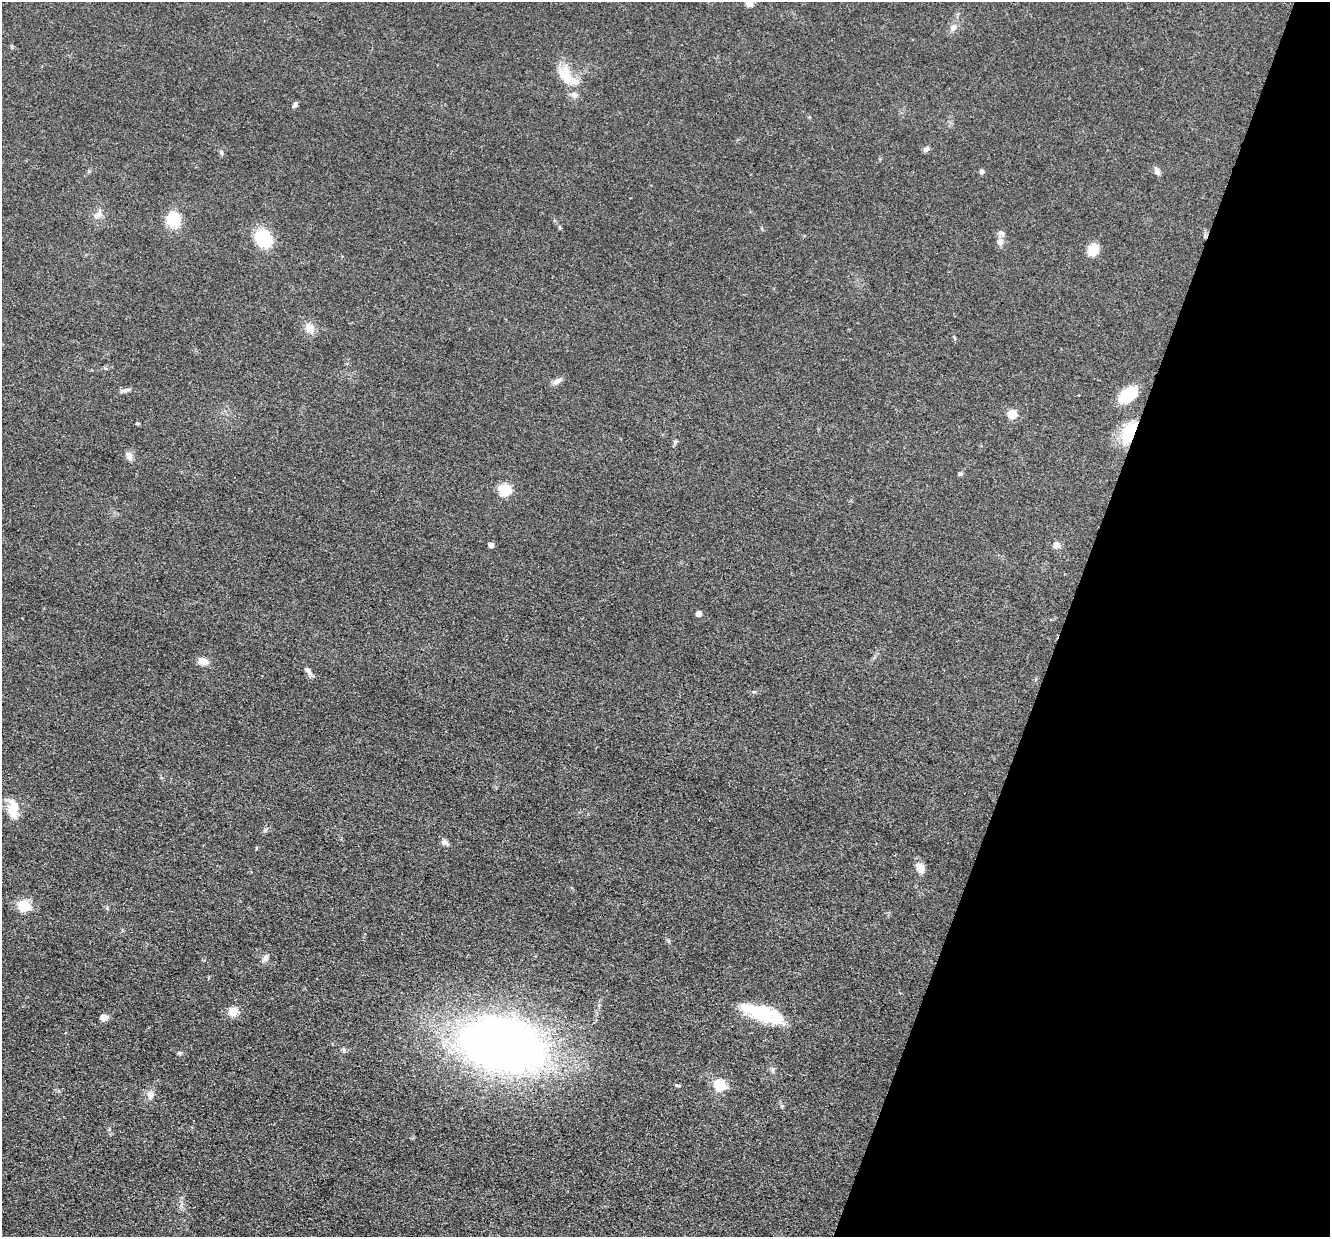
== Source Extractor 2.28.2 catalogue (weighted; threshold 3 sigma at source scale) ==
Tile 8 of 4 x 4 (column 4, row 2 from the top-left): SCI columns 3984-5311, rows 2729-3963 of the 5312 x 5329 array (HDU 1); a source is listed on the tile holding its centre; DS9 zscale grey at full resolution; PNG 1332 x 1239 px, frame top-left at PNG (2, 2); no overlay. Shown black and unused: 20% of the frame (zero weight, under 3 of 4 exposures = <1% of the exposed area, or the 3 px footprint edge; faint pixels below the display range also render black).
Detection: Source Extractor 2.28.2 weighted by HDU 2 'WHT'; one run over the whole footprint, this tile lists its part. Background 0.0619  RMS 0.0059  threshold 0.0267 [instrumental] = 3 sigma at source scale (4.5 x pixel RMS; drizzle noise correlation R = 1.50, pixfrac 1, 0.05/0.05 arcsec/px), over >= 5 px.
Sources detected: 44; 1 inside a brighter object's white glare — not listed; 1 inside a brighter listed object's ellipse — not listed separately; the other 42 listed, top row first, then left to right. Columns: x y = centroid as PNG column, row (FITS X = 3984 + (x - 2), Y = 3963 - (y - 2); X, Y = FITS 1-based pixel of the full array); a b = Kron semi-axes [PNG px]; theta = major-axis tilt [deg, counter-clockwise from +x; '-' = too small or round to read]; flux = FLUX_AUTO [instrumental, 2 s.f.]
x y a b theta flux
749 2 10 8 66 4.3
953 28 10 8 74 2.7
567 77 35 17 -54 16
295 104 7 5 88 1.2
926 149 8 5 45 1.7
221 153 8 4 -90 0.96
982 171 7 5 46 1.3
1157 172 10 6 -77 2.1
98 215 10 8 63 3
174 219 18 16 -75 14
263 238 18 15 -55 27
1000 242 9 8 - 2.8
1093 250 14 11 61 7.5
310 328 14 11 -51 5.1
557 381 14 6 34 2.5
123 390 9 4 8 1.6
1128 394 17 10 35 25
1012 414 6 5 - 19
137 423 6 3 -19 0.61
1129 432 28 14 61 21
675 441 6 5 - 0.98
129 456 13 7 -70 2.6
960 474 6 5 - 1.1
505 490 6 6 - 53
491 545 5 4 - 2.7
1056 545 7 7 - 3.4
699 614 5 5 - 3.1
203 661 10 7 -13 5.6
308 671 15 5 -56 2.3
13 809 24 12 -86 11
445 842 10 6 -21 1.9
920 868 12 8 -57 6
24 906 6 6 - 43
265 958 10 6 61 2.1
233 1012 12 10 50 5.4
761 1012 32 21 -9 24
104 1017 9 7 5 3
502 1044 51 30 -10 660
772 1070 8 4 -82 1.1
677 1085 6 4 -18 0.7
720 1085 6 6 - 44
151 1095 12 8 75 3.2
Overlapping masked pixels (flux is a lower limit): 1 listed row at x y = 1129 432
Isophote crosses this tile's border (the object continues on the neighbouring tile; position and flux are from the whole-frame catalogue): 1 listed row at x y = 749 2
Unlisted compact peaks at least as high as the median listed source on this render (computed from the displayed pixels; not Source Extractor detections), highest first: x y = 180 1053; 265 830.